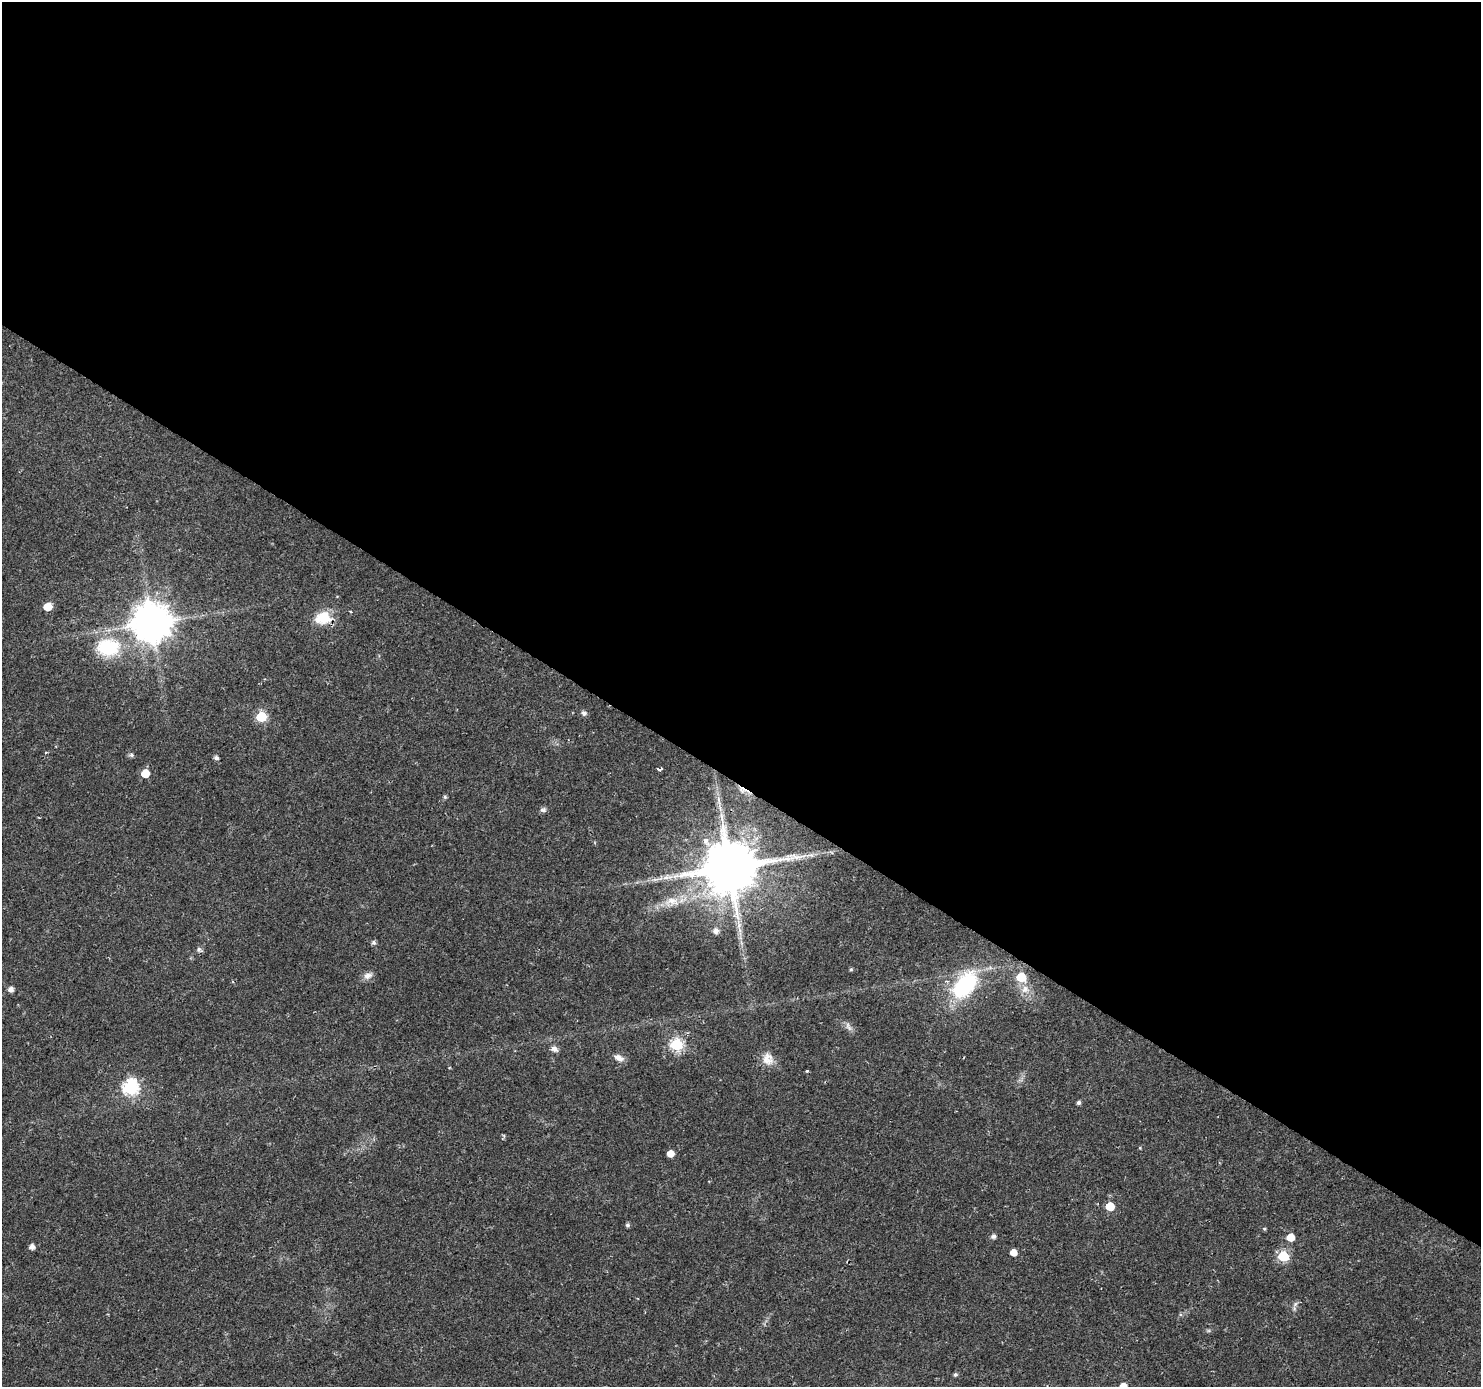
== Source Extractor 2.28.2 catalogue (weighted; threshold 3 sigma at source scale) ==
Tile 3 of 4 x 4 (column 3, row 1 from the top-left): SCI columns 2958-4436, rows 4342-5726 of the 5920 x 5979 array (HDU 1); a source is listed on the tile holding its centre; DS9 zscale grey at full resolution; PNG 1483 x 1389 px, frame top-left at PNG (2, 2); no overlay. Shown black and unused: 57% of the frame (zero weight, under 2 of 3 exposures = <1% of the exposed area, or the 3 px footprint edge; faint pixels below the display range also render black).
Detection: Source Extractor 2.28.2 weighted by HDU 2 'WHT'; one run over the whole footprint, this tile lists its part. Background 0.0207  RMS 0.0028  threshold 0.0126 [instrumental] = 3 sigma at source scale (4.5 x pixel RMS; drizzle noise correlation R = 1.50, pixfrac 1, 0.0396/0.0396 arcsec/px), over >= 5 px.
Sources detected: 53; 1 cosmic-ray / hot-pixel residue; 1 long thin detection or spike segment (spike, bleed or trail) — not listed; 1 inside a brighter listed object's ellipse — not listed separately; the other 50 listed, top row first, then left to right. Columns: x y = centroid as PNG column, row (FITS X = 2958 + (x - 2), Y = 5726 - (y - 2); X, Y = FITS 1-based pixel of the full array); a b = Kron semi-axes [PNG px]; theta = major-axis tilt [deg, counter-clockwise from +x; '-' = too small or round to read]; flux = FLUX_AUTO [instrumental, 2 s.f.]
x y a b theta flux
48 607 6 5 - 6.6
351 612 3 2 - 0.24
323 618 19 14 7 7.3
152 623 11 11 - 880
108 647 29 22 0 17
584 713 7 6 - 0.87
261 717 6 6 - 19
46 753 4 3 - 0.35
131 755 7 5 -22 0.56
216 758 5 4 - 0.95
659 769 4 3 - 1.7
145 773 6 5 - 5.8
445 797 5 5 - 0.42
718 799 7 4 -72 0.64
543 810 9 6 5 0.73
721 816 9 4 -90 0.96
706 840 5 4 - 2.6
810 855 12 3 4 0.84
729 868 15 13 26 2200
666 877 9 6 6 1.4
671 901 22 14 24 5.3
716 931 6 6 - 1.5
374 942 6 6 - 0.61
199 950 8 7 - 0.75
851 969 5 4 - 0.36
368 976 13 8 19 1.6
1021 977 6 6 - 9.9
965 985 29 17 51 28
11 989 5 5 - 1.5
1025 989 12 11 - 2.7
848 1027 14 6 -61 1.2
676 1045 6 6 - 35
554 1049 9 7 -28 1.2
619 1058 15 8 -26 1.7
768 1059 18 14 -70 3.3
807 1071 3 3 - 0.35
130 1088 7 7 - 54
1079 1103 4 4 - 0.75
1140 1148 4 3 - 0.24
670 1153 5 5 - 3.2
1110 1206 6 5 - 8.7
627 1225 5 5 - 0.65
1264 1229 5 4 - 0.35
993 1236 5 5 - 0.94
1290 1237 5 5 - 5
32 1247 5 5 - 1.6
1013 1252 5 5 - 3.4
1283 1256 6 6 - 20
1295 1304 8 4 54 0.64
955 1374 5 5 - 0.48
Overlapping masked pixels (flux is a lower limit): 2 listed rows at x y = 323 618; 729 868